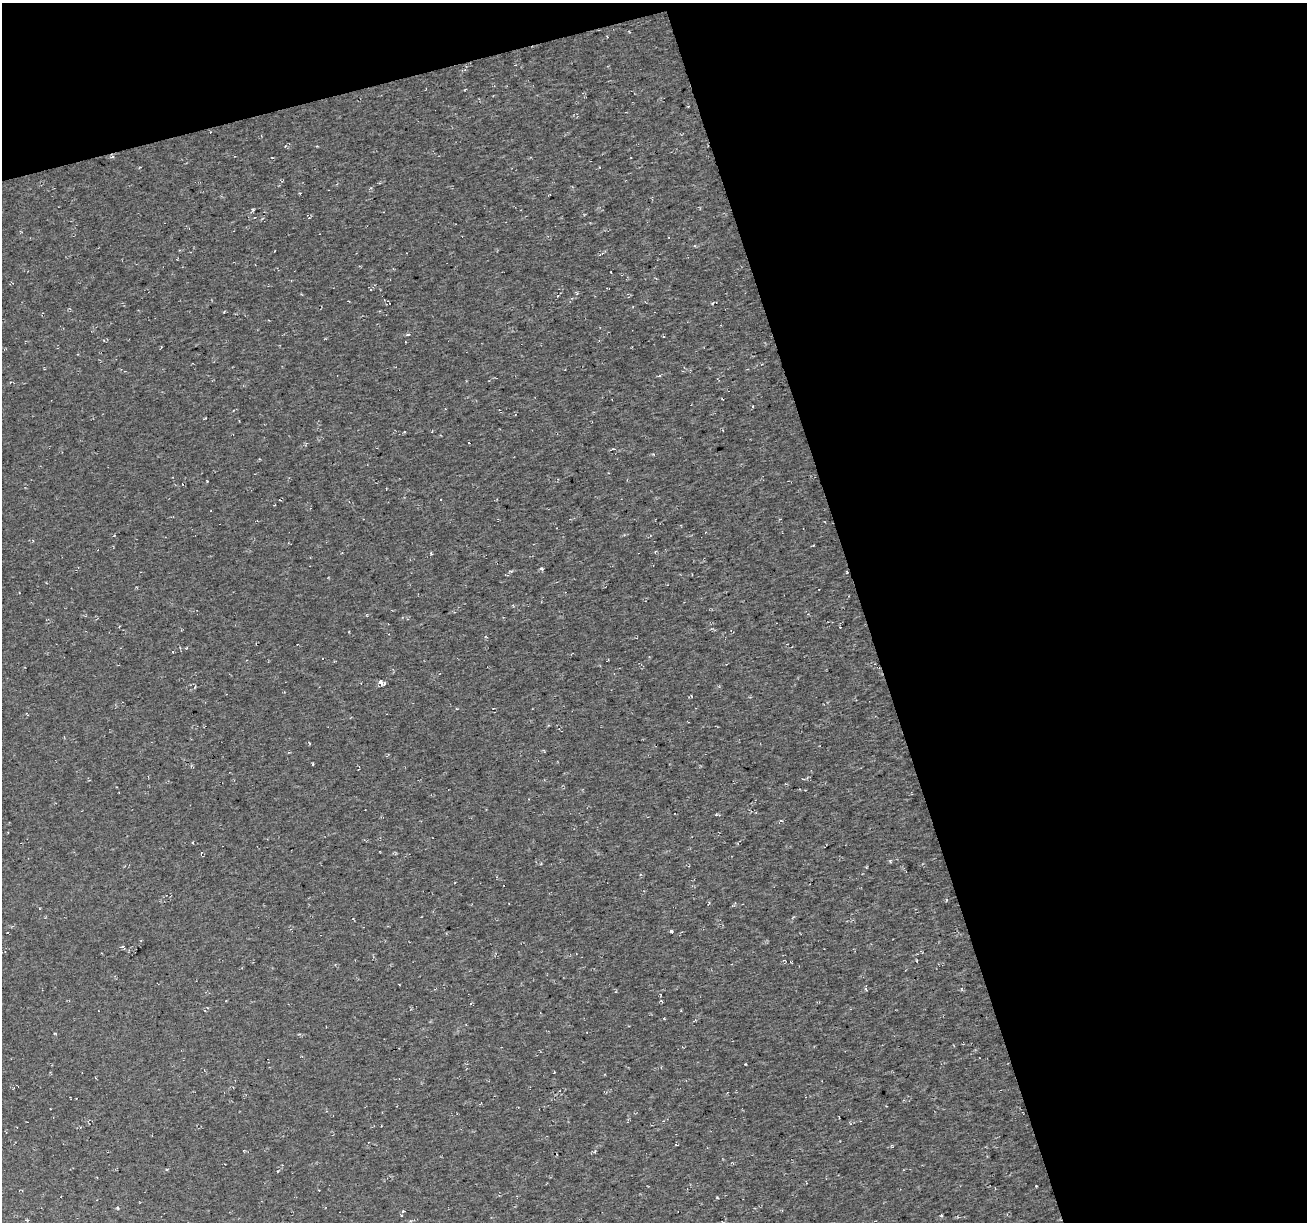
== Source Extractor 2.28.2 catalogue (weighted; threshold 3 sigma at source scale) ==
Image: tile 2 of 2 x 2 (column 2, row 1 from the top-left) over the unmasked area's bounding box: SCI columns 1305-2609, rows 1270-2489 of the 2609 x 2523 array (HDU 1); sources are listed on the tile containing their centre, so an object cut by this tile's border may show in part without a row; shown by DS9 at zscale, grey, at full resolution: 1 PNG px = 1 image px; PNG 1309 x 1224 px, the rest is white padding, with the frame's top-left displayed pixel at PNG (2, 3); no overlay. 38% of this frame is shown black and not used: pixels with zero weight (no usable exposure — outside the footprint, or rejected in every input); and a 3 px margin inside the footprint's outer edge (the drizzle kernel's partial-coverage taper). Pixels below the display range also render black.
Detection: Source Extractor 2.28.2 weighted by HDU 2 'WHT'; one run over the whole footprint, this tile lists its part. Background 0.00373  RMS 0.0089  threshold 0.04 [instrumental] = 3 sigma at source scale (4.5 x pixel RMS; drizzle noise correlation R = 1.50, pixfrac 1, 0.0396/0.0396 arcsec/px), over >= 5 px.
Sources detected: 31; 5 cosmic-ray / hot-pixel residue — not listed; the other 26 listed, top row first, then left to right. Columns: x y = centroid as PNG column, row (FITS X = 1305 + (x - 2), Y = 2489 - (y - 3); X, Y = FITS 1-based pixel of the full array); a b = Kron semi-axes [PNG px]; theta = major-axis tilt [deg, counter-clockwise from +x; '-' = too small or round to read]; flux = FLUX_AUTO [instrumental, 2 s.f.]
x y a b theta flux
112 157 6 3 26 1.3
611 272 3 2 - 0.63
370 290 3 3 - 3.5
224 312 3 2 - 0.7
407 334 5 3 - 1.1
659 376 5 3 - 0.96
722 399 3 2 - 0.68
205 418 4 2 - 0.63
207 481 2 2 - 0.64
274 505 3 2 - 0.62
431 553 4 3 - 0.82
542 569 4 3 - 1.5
847 572 4 2 - 0.65
819 589 3 2 - 0.58
840 627 2 2 - 0.63
381 682 8 5 -64 2.8
195 687 5 3 - 0.94
313 764 3 2 - 0.97
193 842 4 2 - 0.63
890 861 5 5 - 1.1
671 931 3 3 - 1.4
866 989 5 3 - 1.1
676 1145 4 2 - 0.52
117 1208 4 4 - 0.95
402 1211 3 3 - 4.3
941 1216 4 3 - 1.3
Unlisted compact peaks at least as high as the median listed source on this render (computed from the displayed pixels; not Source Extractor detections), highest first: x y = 717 1197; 1036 1186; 253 209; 745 1064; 712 303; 278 1171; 716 814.